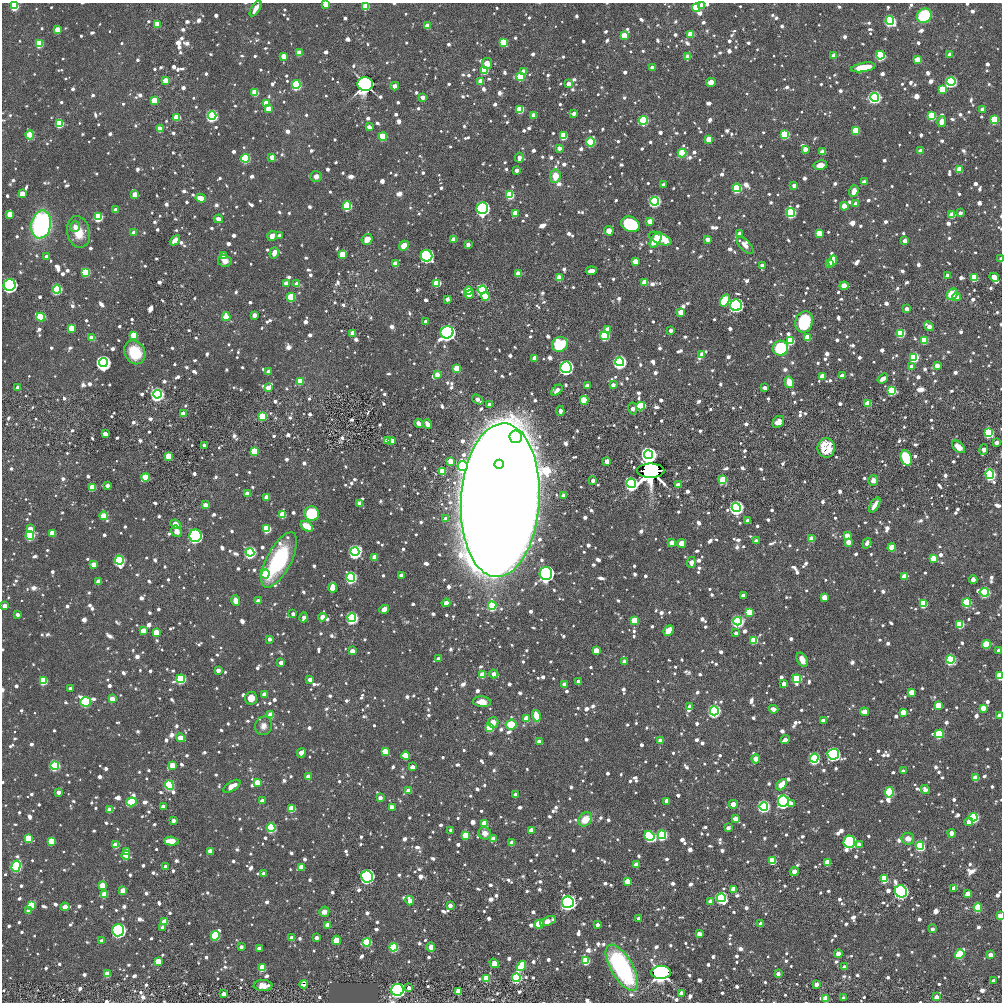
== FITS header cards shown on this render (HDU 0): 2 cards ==
NAXIS1  =                 1000 / length of data axis 1
NAXIS2  =                 1000 / length of data axis 2

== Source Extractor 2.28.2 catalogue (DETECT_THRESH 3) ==
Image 1000 x 1000 px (HDU 0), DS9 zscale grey, 1 PNG px = 1 image px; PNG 1004 x 1004 px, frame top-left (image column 1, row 1000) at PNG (2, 3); each listed source drawn as its Kron ellipse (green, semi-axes under 4 px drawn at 4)
Background 5.07e-05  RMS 0.0013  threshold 0.00403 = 3 sigma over >= 5 px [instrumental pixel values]
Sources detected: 1833; of the 1833, the 500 brightest by FLUX_AUTO listed and drawn (1333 fainter detections omitted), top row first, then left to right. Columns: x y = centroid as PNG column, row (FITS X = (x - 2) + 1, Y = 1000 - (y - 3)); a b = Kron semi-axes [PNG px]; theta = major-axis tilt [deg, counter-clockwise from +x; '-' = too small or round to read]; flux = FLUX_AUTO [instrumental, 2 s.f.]
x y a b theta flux
325 5 4 3 - 1.2
701 5 4 4 - 2
14 6 4 4 - 11
366 7 4 4 - 5.1
696 8 4 4 - 6.4
256 9 9 4 58 0.76
924 16 8 7 - 5.7
890 21 4 4 - 36
157 24 4 4 - 4.6
427 26 4 4 - 2.2
58 30 4 4 - 3.8
691 34 4 4 - 3.9
624 36 4 4 - 4.8
504 42 4 4 - 8.9
39 44 4 4 - 9.9
299 53 4 4 - 2.7
950 54 3 3 - 0.79
880 55 4 4 - 29
284 56 4 4 - 1.8
688 56 4 4 - 1.2
834 56 4 4 - 1.7
917 60 4 4 - 3.7
487 63 6 5 - 0.85
863 67 12 4 10 3.3
652 68 4 3 - 1
484 70 4 4 - 8.4
524 71 4 4 - 2.1
520 77 4 4 - 8.5
165 81 4 4 - 2.2
481 81 4 4 - 2.4
951 81 4 4 - 48
711 82 5 4 - 1
365 84 8 7 - 190
569 84 4 4 - 1
296 85 4 4 - 27
395 86 4 4 - 1.3
942 89 4 4 - 6.8
255 92 4 4 - 4.6
423 97 4 4 - 0.78
874 97 4 4 - 62
154 101 4 4 - 3.9
266 103 4 4 - 3.2
269 109 4 4 - 2.4
520 109 4 4 - 7.2
982 109 4 3 - 0.89
574 113 4 3 - 0.7
534 115 4 4 - 1.5
212 116 4 4 - 50
932 116 4 4 - 10
177 117 4 4 - 6
643 120 4 4 - 21
994 120 4 4 - 11
942 121 5 4 - 0.77
60 124 4 4 - 8.4
369 127 3 3 - 1.1
160 129 4 4 - 3.1
856 130 4 4 - 6.6
785 134 4 4 - 14
30 135 4 4 - 5.7
563 136 4 4 - 7.9
383 137 4 4 - 8.5
709 139 4 4 - 4.2
591 142 4 4 - 13
559 148 3 3 - 0.78
805 149 4 3 - 1.2
920 151 4 3 - 1.1
823 152 4 4 - 2.1
682 153 4 4 - 10
272 157 4 4 - 1.1
519 157 5 3 - 0.75
246 158 4 4 - 16
820 165 7 4 10 0.82
959 169 4 4 - 2.5
517 170 4 3 - 0.8
316 176 6 5 - 0.57
555 176 7 5 84 1.6
864 182 3 3 - 0.81
663 185 3 3 - 0.6
794 185 4 3 - 0.59
737 188 4 4 - 19
854 191 6 4 72 0.75
22 194 4 4 - 2.8
135 195 4 4 - 3
510 195 4 4 - 9.9
201 198 5 4 - 1.4
654 201 4 4 - 51
856 204 4 4 - 1.1
347 206 4 4 - 19
844 206 4 4 - 1.1
482 208 6 5 - 57
115 210 4 3 - 1.2
791 212 4 4 - 30
515 213 4 4 - 2.8
960 213 3 3 - 0.61
10 214 4 4 - 2.4
952 215 4 4 - 3.3
98 217 4 4 - 17
218 219 5 4 - 0.64
650 221 4 4 - 2
41 224 14 10 78 18
630 224 9 7 -27 8.2
75 227 5 5 - 0.63
609 231 4 4 - 1
78 232 16 11 -79 1.9
134 233 4 4 - 0.6
739 233 4 3 - 0.7
819 234 4 4 - 4
272 236 5 4 - 0.65
279 236 4 3 - 0.88
660 238 12 5 -21 4.6
367 239 6 5 - 0.78
454 239 4 4 - 1.3
707 239 4 4 - 0.65
175 240 6 4 43 1.1
656 240 8 4 56 3.8
905 241 4 4 - 0.93
468 244 4 3 - 0.77
745 245 10 5 -46 0.62
404 246 5 4 - 1.2
274 253 6 4 72 0.75
343 255 4 4 - 5.3
47 256 4 3 - 0.65
223 256 4 4 - 1.4
427 256 6 6 - 48
1001 259 3 2 - 0.68
225 261 6 6 - 0.66
635 261 4 4 - 2.1
833 261 6 4 73 1.4
829 263 4 3 - 0.99
395 264 4 4 - 2.5
762 266 4 3 - 0.82
591 271 5 3 - 0.9
86 272 4 4 - 14
518 274 4 4 - 2.5
948 275 4 3 - 0.82
994 277 5 4 - 0.99
560 278 4 4 - 3
974 278 4 4 - 8.9
645 282 4 4 - 3.3
286 283 4 4 - 1
437 283 4 4 - 9.6
297 284 4 4 - 1.6
10 285 6 6 - 55
844 286 4 4 - 2.5
57 289 4 4 - 28
482 290 4 4 - 38
468 291 4 4 - 2.9
952 294 6 5 - 2
469 295 4 4 - 0.96
485 296 4 4 - 6.2
291 297 4 4 - 9.9
956 297 4 4 - 2.1
447 299 4 3 - 0.64
725 300 6 4 57 13
736 305 6 5 - 52
907 309 4 3 - 0.68
681 312 4 4 - 2.2
254 315 4 3 - 1
41 317 4 4 - 13
226 317 4 4 - 3.6
426 322 4 3 - 0.93
804 322 11 8 70 5.7
929 326 5 4 - 1.2
71 328 4 4 - 3.1
607 329 4 4 - 1.2
671 331 3 3 - 0.65
447 332 6 6 - 96
353 333 4 4 - 1.9
900 333 4 4 - 15
134 335 4 4 - 4.8
605 336 4 4 - 20
92 338 4 4 - 2
808 338 4 4 - 3.7
924 340 4 4 - 8.3
791 341 4 4 - 7.5
560 344 8 7 - 5.6
780 348 8 7 - 5.7
135 352 12 10 -61 3.2
702 354 4 3 - 0.79
914 357 4 4 - 18
535 358 4 4 - 1.3
620 362 4 4 - 73
103 363 4 4 - 120
911 366 4 3 - 0.69
937 366 4 4 - 1.5
566 367 5 5 - 61
457 368 4 4 - 6.1
269 372 4 4 - 1.6
437 375 4 3 - 0.84
822 376 4 4 - 2.4
842 376 4 3 - 0.89
883 378 6 3 35 0.67
300 381 4 4 - 4.7
789 382 6 4 -74 1.3
613 385 3 3 - 0.68
587 386 3 3 - 1
18 388 4 3 - 1.1
268 388 4 4 - 1.1
765 388 4 3 - 0.63
557 390 7 4 40 0.66
892 391 4 4 - 18
157 394 4 4 - 84
478 399 6 3 -33 0.85
584 400 4 4 - 7.5
490 404 4 3 - 0.84
868 404 4 4 - 3.8
641 406 4 4 - 14
633 409 6 3 -80 0.73
560 411 5 3 - 0.61
183 414 4 4 - 2.7
263 416 4 4 - 9.2
778 422 6 5 - 1.6
418 423 4 4 - 0.55
427 424 5 4 - 0.91
989 433 4 4 - 29
105 434 4 3 - 1.5
516 437 6 6 - 33
387 441 4 4 - 2.2
392 441 4 4 - 1.8
996 442 4 3 - 0.83
204 445 3 3 - 0.66
958 447 8 5 -42 0.72
826 448 9 8 - 4.3
984 450 5 3 - 1.3
254 451 4 4 - 8.4
648 455 4 4 - 110
169 456 4 4 - 5.4
906 458 8 5 -70 6.1
451 461 4 4 - 2.2
607 461 3 3 - 1.3
499 464 5 4 - 27
462 466 5 5 - 29
443 471 4 4 - 4.3
651 471 13 7 0 430
990 474 5 4 - 33
145 477 4 4 - 6.7
593 480 3 3 - 0.59
723 480 4 4 - 6.6
873 480 5 5 - 0.59
631 483 5 4 - 52
107 485 3 3 - 0.64
678 485 4 4 - 1.5
92 487 4 4 - 5.1
247 494 4 3 - 1.2
564 495 4 3 - 1
267 497 4 3 - 1.6
500 500 77 39 87 1800
360 503 4 3 - 1
205 505 4 3 - 0.93
875 505 8 4 58 0.89
736 507 4 4 - 90
312 514 7 7 - 6.5
283 515 4 4 - 5.2
104 516 4 4 - 4
446 519 4 4 - 1.2
747 521 4 3 - 0.76
175 524 5 4 - 1.6
307 526 7 4 -34 2.3
30 529 4 4 - 1.9
267 529 4 4 - 11
177 531 6 5 - 0.69
52 533 4 4 - 3.2
30 535 4 4 - 18
195 536 6 6 - 46
847 536 4 4 - 2.2
812 539 4 4 - 2.2
756 541 4 3 - 0.98
848 542 4 4 - 1.4
672 543 4 4 - 2.5
682 543 4 4 - 0.88
867 543 5 3 - 0.68
892 547 4 4 - 3.7
355 551 4 4 - 69
250 552 4 4 - 49
375 557 4 4 - 2
933 558 4 4 - 2.7
119 560 4 4 - 39
279 560 30 12 62 8.8
691 562 6 4 88 0.63
94 564 4 4 - 1.8
546 573 6 6 - 94
265 574 4 4 - 3.7
401 575 3 3 - 0.62
904 576 4 4 - 3
351 577 4 4 - 34
973 579 4 4 - 0.6
99 581 4 4 - 1.7
333 588 5 4 - 1.2
984 592 5 4 - 26
743 596 4 3 - 0.94
824 597 4 4 - 2.1
236 601 5 4 - 1.1
258 601 4 3 - 0.64
967 602 4 4 - 19
446 603 4 4 - 0.56
923 604 4 4 - 8.5
5 606 4 4 - 1.2
492 606 4 4 - 21
384 609 5 4 - 0.65
749 612 4 4 - 11
17 614 3 3 - 0.66
293 614 4 3 - 0.58
304 617 5 3 - 0.62
322 617 4 4 - 0.75
352 618 4 4 - 46
635 620 4 4 - 5.1
738 621 4 4 - 53
960 624 4 4 - 10
144 631 4 4 - 2.9
669 631 6 4 49 1.7
156 633 4 4 - 4.2
736 633 3 3 - 0.66
269 639 3 3 - 0.56
754 640 4 4 - 6.9
987 644 4 4 - 8.3
352 651 4 3 - 1.2
596 651 4 4 - 2.7
999 651 4 3 - 1.1
438 659 4 3 - 0.59
950 659 4 4 - 32
802 660 8 5 -59 1.1
624 661 4 3 - 0.88
281 663 4 3 - 0.83
218 670 3 3 - 0.85
494 674 5 3 - 0.78
482 675 4 4 - 3.7
1000 676 4 3 - 7.9
181 679 4 4 - 22
310 679 4 3 - 1
797 679 4 4 - 18
43 681 4 4 - 9.5
578 681 3 3 - 0.73
564 684 3 3 - 0.76
784 684 4 3 - 0.93
70 688 4 3 - 0.56
912 692 4 4 - 2.5
265 694 4 4 - 1.2
251 698 6 6 - 1.1
112 699 4 4 - 1.4
86 702 5 5 - 24
482 702 9 5 -5 0.99
938 705 4 4 - 2.5
690 706 4 3 - 0.84
983 708 4 4 - 1.8
773 709 5 4 - 0.65
714 711 4 4 - 54
864 712 4 4 - 1.8
903 712 4 4 - 2.2
271 715 4 4 - 3.3
999 715 4 3 - 0.9
536 716 6 4 -76 2
526 719 4 4 - 2.7
823 721 4 3 - 0.84
493 722 5 5 - 0.71
511 724 5 5 - 2.8
263 726 9 8 - 0.59
490 728 4 4 - 9
939 734 5 4 - 15
180 738 5 4 - 1.8
660 740 4 4 - 0.97
785 740 5 3 - 0.81
539 741 4 4 - 0.94
385 752 4 4 - 4.1
301 753 5 4 - 0.83
833 754 5 5 - 51
406 756 4 4 - 6
814 758 4 4 - 41
756 759 4 4 - 2.5
55 765 4 4 - 28
172 765 4 4 - 2
412 767 4 3 - 1
903 771 3 3 - 0.65
308 777 4 4 - 1.9
976 778 4 4 - 3.2
257 782 4 4 - 2.2
169 785 5 4 - 27
782 785 6 4 47 3.2
232 786 9 4 32 1
925 790 5 4 - 0.56
409 791 4 4 - 1.7
58 792 4 3 - 0.8
889 792 5 4 - 21
516 795 4 4 - 1.1
380 798 4 3 - 0.81
262 801 4 3 - 0.91
667 801 4 3 - 1.4
783 801 5 5 - 52
131 802 5 4 - 11
733 804 4 4 - 0.69
791 804 4 4 - 0.92
764 806 4 4 - 53
163 807 4 3 - 0.82
392 807 4 4 - 1.3
292 809 4 4 - 5.5
110 810 4 4 - 2.1
973 817 4 4 - 34
585 819 8 6 46 1.6
736 819 4 4 - 2.1
173 821 3 3 - 0.57
969 822 4 4 - 1.2
485 824 4 4 - 5.1
271 828 4 4 - 23
728 828 4 3 - 0.71
451 830 3 3 - 0.59
531 830 4 4 - 1.6
485 833 6 6 - 0.6
952 833 4 4 - 0.76
662 835 4 4 - 32
466 836 4 4 - 5
649 836 5 4 - 31
28 838 4 4 - 5.7
493 839 4 4 - 1.5
908 839 6 6 - 0.7
51 841 4 4 - 5.1
171 841 7 4 -4 1.7
849 842 6 5 - 46
512 843 4 4 - 2
116 845 4 4 - 3.5
859 845 4 4 - 1.3
920 846 4 4 - 31
127 851 3 3 - 1.2
210 851 4 3 - 1.3
126 855 4 4 - 3.9
772 861 4 4 - 7
827 862 4 4 - 2.7
636 865 4 4 - 1.9
16 866 5 4 - 33
166 866 4 3 - 0.81
301 867 4 4 - 2.5
794 872 5 4 - 0.59
263 874 4 3 - 0.79
367 876 6 6 - 48
884 879 4 4 - 9.3
627 881 4 4 - 2.2
103 885 4 4 - 3.3
954 888 4 3 - 0.95
734 889 4 4 - 2.4
123 890 4 4 - 2.8
901 891 6 6 - 60
968 894 4 4 - 2.6
104 895 4 4 - 3.2
721 898 4 4 - 49
410 901 5 4 - 1.3
568 902 6 6 - 85
711 902 4 4 - 1.6
31 905 4 4 - 7.3
450 905 4 3 - 0.79
65 907 4 4 - 2.1
978 908 4 4 - 15
29 911 4 4 - 1.3
324 912 5 5 - 0.61
1000 916 4 3 - 2.3
639 919 3 3 - 0.69
548 921 8 4 21 0.87
165 922 4 4 - 3.6
539 924 5 4 - 6.5
761 924 4 4 - 1.4
328 925 4 4 - 1.7
597 925 4 3 - 0.7
162 928 4 3 - 0.61
932 929 3 3 - 0.57
118 930 6 6 - 57
699 934 4 3 - 1.3
215 936 5 4 - 17
292 938 4 4 - 1.4
316 938 4 3 - 0.67
336 940 4 4 - 2.1
102 941 4 3 - 0.81
367 942 4 4 - 10
241 947 3 3 - 0.74
394 947 4 4 - 21
431 947 5 4 - 0.85
259 948 4 3 - 0.81
838 954 4 4 - 1.4
960 954 5 4 - 12
990 955 4 3 - 1
158 961 4 4 - 4
586 961 4 4 - 8.2
494 963 5 4 - 1.9
521 966 5 4 - 16
844 967 3 3 - 0.73
262 968 4 4 - 6.6
622 968 26 11 -59 15
661 972 10 6 1 300
107 974 4 4 - 3.4
778 974 3 3 - 0.68
516 978 4 4 - 32
486 979 4 4 - 5.7
993 981 4 3 - 0.74
304 984 4 4 - 1.7
816 984 4 3 - 0.67
263 985 9 5 -2 0.94
409 988 3 3 - 0.62
397 990 6 6 - 55
458 991 4 4 - 5.3
681 993 4 4 - 1
224 994 4 4 - 1.1
937 997 4 3 - 0.98
826 998 4 4 - 2.3
844 998 3 3 - 0.55
At the frame edge (FLAGS 8, measured only in part): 9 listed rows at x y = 325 5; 14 6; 366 7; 1001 259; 5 606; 999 651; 1000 676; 999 715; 1000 916
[1333 fainter detections neither listed nor drawn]